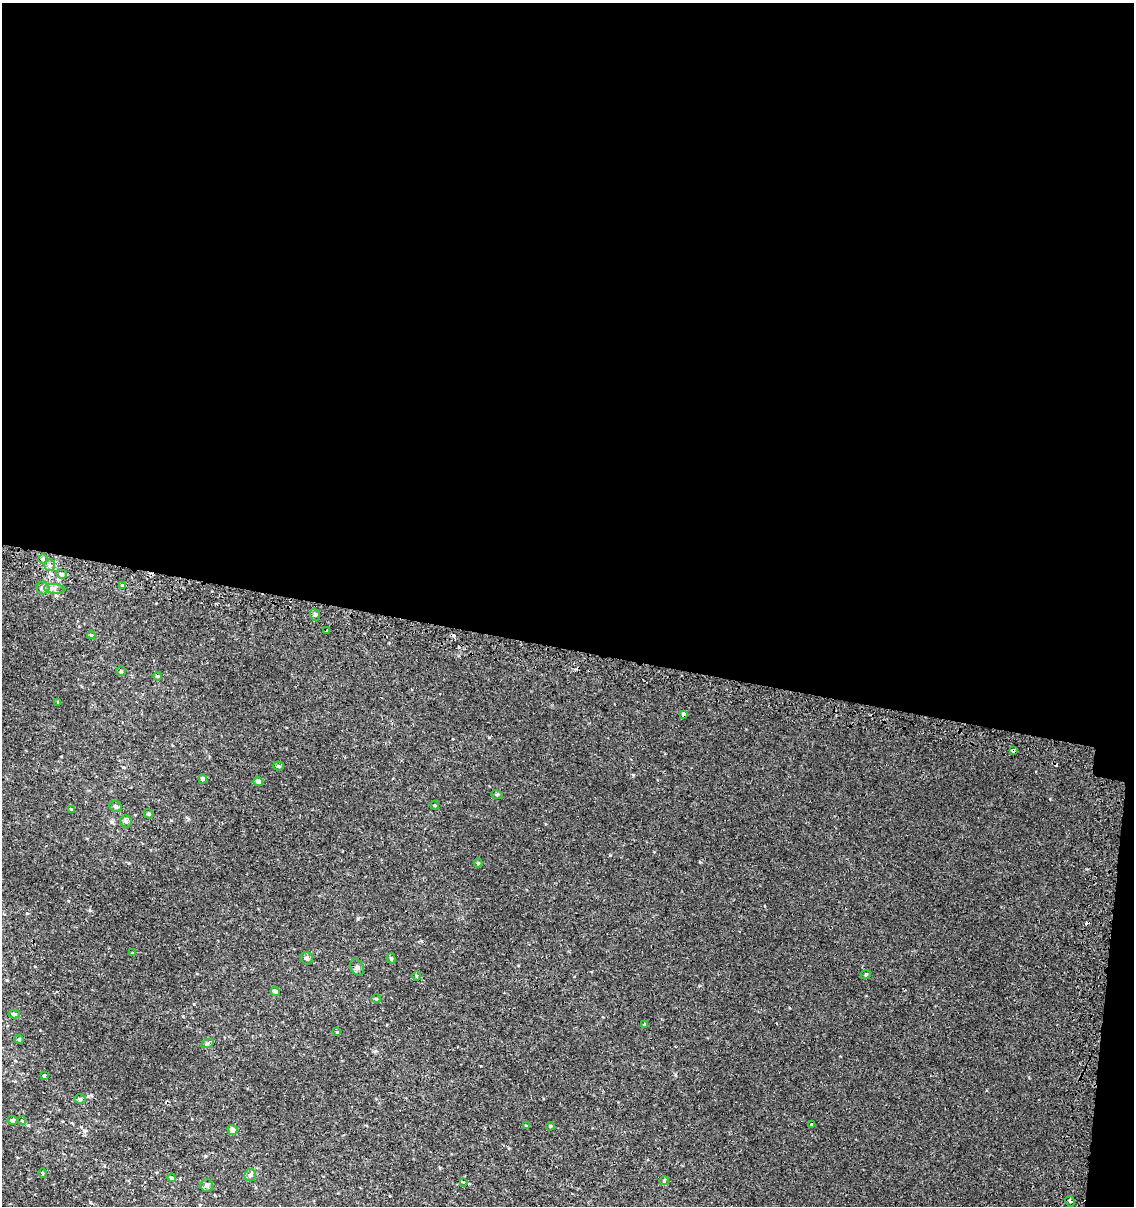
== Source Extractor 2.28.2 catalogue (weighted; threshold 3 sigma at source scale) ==
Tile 4 of 4 x 4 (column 4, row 1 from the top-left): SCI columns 3661-4792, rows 3653-4856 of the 5119 x 4893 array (HDU 1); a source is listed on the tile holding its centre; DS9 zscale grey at full resolution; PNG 1136 x 1208 px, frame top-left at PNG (2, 3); each listed source drawn as its Kron ellipse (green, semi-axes under 4 px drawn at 4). Shown black and unused: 55% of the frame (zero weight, under 2 of 3 exposures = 3% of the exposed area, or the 3 px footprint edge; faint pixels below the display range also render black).
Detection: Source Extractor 2.28.2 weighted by HDU 2 'WHT'; one run over the whole footprint, this tile lists its part. Background 0.00112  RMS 0.0027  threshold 0.0119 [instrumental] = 3 sigma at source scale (4.5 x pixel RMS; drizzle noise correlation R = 1.50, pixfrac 1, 0.0396/0.0396 arcsec/px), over >= 5 px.
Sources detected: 55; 3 cosmic-ray / hot-pixel residue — neither listed nor drawn; the other 52 listed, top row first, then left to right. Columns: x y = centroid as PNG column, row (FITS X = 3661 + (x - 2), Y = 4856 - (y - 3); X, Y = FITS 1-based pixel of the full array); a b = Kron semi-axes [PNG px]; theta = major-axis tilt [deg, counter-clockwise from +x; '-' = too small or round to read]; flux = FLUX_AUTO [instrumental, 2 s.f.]
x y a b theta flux
43 559 5 4 - 0.4
50 565 6 5 - 0.65
61 574 5 4 - 0.48
123 585 4 3 - 1.3
43 588 6 6 - 0.6
54 589 10 5 -6 0.8
315 615 6 5 - 0.54
327 630 3 3 - 1
91 635 4 3 - 0.25
121 671 5 5 - 0.34
157 676 4 3 - 0.31
57 702 4 2 - 0.2
683 715 4 3 - 1.1
1013 750 3 3 - 0.85
279 766 5 4 - 0.47
202 779 5 4 - 0.7
258 782 4 4 - 1
497 795 6 3 -18 0.29
435 805 4 4 - 0.24
116 806 6 5 - 0.67
71 809 4 3 - 0.21
149 814 5 4 - 0.47
126 821 6 6 - 0.63
478 863 4 4 - 0.41
133 953 3 3 - 0.25
307 958 6 5 - 0.61
391 959 5 4 - 0.4
357 967 9 6 -60 0.81
866 974 5 3 - 0.28
416 976 4 3 - 0.22
275 991 5 4 - 1
376 999 4 4 - 0.27
14 1014 6 4 -4 0.51
645 1024 3 3 - 0.71
337 1032 4 4 - 0.22
19 1039 5 4 - 0.31
207 1044 7 4 19 0.41
44 1075 3 2 - 0.4
80 1099 6 4 -15 0.56
12 1120 5 4 - 0.45
22 1121 4 3 - 0.2
811 1125 3 2 - 0.26
526 1126 4 3 - 0.2
550 1126 4 3 - 0.28
232 1130 5 4 - 1.6
42 1173 5 3 - 0.24
250 1175 6 6 - 0.54
172 1178 4 3 - 0.75
664 1181 5 4 - 0.27
463 1182 3 3 - 0.29
207 1186 6 6 - 0.85
1070 1201 5 4 - 0.73
Overlapping masked pixels (flux is a lower limit): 2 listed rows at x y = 683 715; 1013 750
Unlisted compact peaks at least as high as the median listed source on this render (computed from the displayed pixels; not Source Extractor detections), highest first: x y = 610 855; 358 918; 633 775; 183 1016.